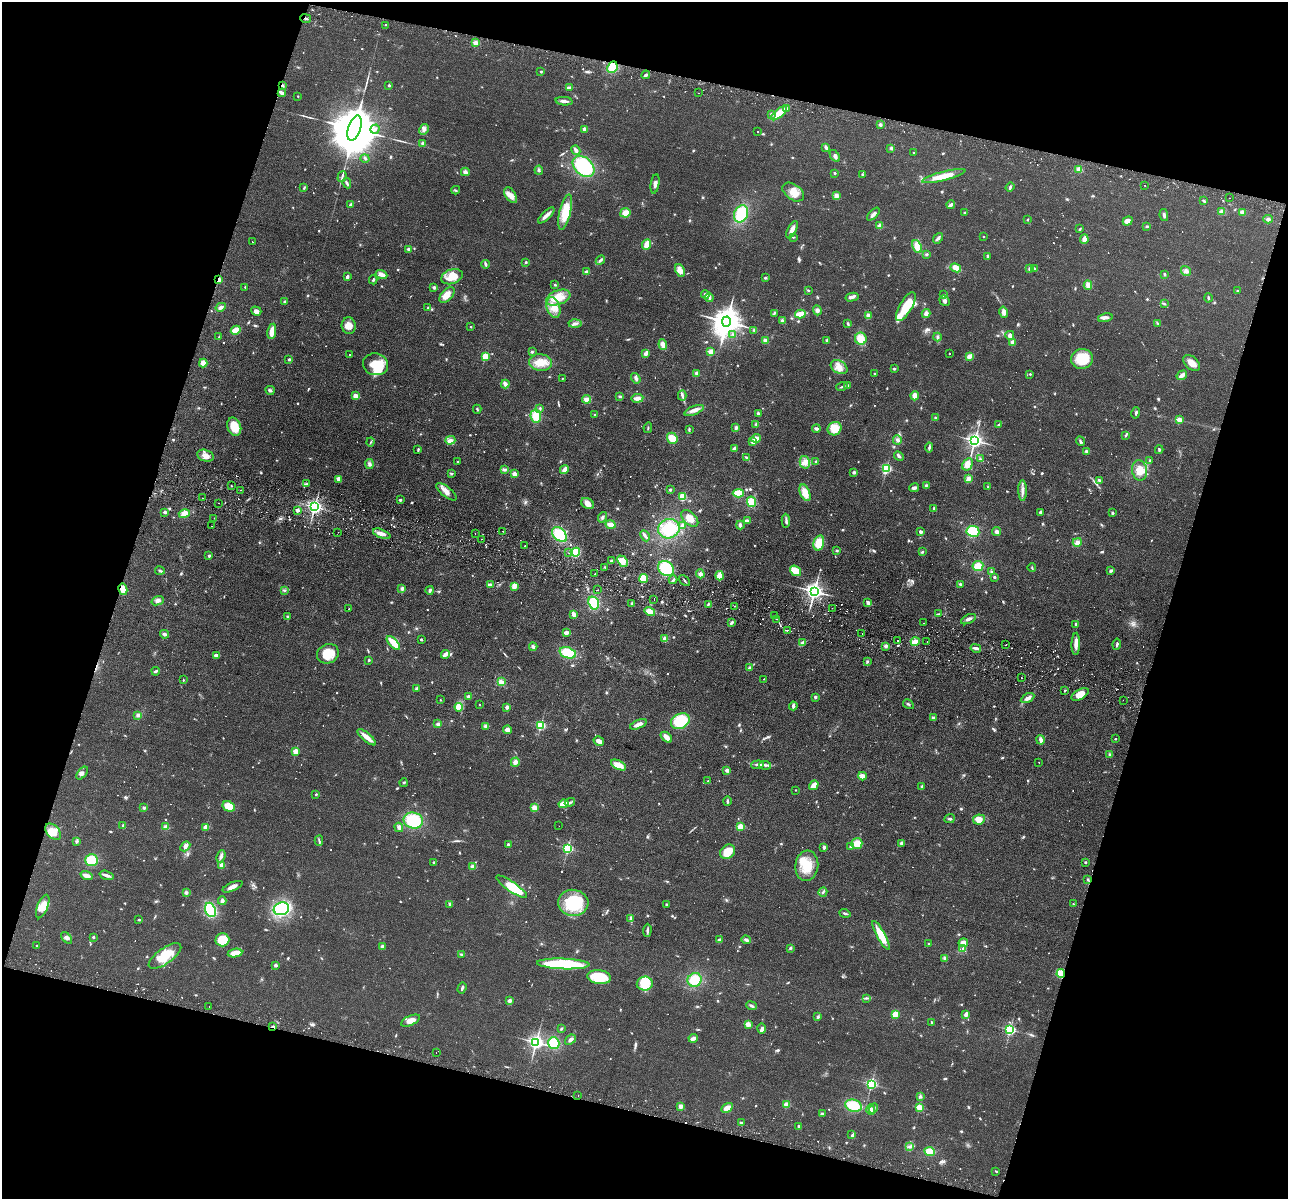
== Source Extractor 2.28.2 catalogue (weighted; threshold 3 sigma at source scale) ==
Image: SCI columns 18-5161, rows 186-4970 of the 5179 x 5279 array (HDU 1 of 3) = the unmasked area's bounding box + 8 px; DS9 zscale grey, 4 x 4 block average (1 PNG px = mean of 4 x 4 image px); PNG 1290 x 1201 px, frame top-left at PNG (2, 2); each listed source drawn as its Kron ellipse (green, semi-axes under 4 px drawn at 4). Shown black and unused: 33% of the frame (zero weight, under 2 of 3 exposures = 3% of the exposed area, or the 3 px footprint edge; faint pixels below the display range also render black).
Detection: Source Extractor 2.28.2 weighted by HDU 2 'WHT'. Background 0.0944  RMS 0.01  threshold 0.0453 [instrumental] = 3 sigma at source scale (4.5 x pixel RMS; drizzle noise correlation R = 1.50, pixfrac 1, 0.05/0.05 arcsec/px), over >= 5 px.
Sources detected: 1197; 14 too faint to see at this stretch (4 x 4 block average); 4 inside a brighter object's white glare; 53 cosmic-ray / hot-pixel residue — neither listed nor drawn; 11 coinciding with a brighter row at this scale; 38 inside a brighter listed object's ellipse — not listed separately; of the other 1077, all 500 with FLUX_AUTO >= 5.91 (the completeness limit of this list) listed and drawn (577 fainter detections not listed), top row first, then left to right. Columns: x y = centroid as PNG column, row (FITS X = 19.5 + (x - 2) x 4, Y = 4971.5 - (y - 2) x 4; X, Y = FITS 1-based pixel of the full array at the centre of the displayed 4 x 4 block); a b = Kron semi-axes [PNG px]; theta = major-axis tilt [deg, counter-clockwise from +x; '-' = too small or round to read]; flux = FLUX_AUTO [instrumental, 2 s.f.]
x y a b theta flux
306 18 5 2 - 9
385 25 2 2 - 11
476 43 2 2 - 200
612 67 6 5 - 97
541 71 2 2 - 23
646 75 4 2 - 15
389 85 2 2 - 26
282 86 3 3 - 7.8
569 88 4 2 - 21
282 93 4 2 - 32
698 93 2 2 - 15
298 96 2 2 - 8.1
564 101 8 3 -5 26
787 109 3 3 - 11
779 113 9 4 40 100
771 114 3 3 - 8.8
880 125 2 2 - 60
355 128 13 6 72 61000
375 129 5 3 - 13
424 129 5 4 - 19
585 129 2 2 - 110
758 132 2 2 - 8.7
422 143 3 3 - 8.8
826 147 4 2 - 16
891 148 3 3 - 9.9
576 150 5 2 - 31
913 152 2 2 - 6.2
835 156 6 4 -57 19
365 158 4 2 - 9.2
584 166 12 9 -43 370
539 170 4 3 - 11
1079 170 3 3 - 29
465 172 4 3 - 18
835 173 2 2 - 27
862 174 3 2 - 6.5
944 176 22 4 14 99
342 177 6 2 72 11
347 183 5 2 - 12
655 184 10 3 80 22
1145 186 2 2 - 6.8
1010 187 5 3 - 11
304 188 4 2 - 6.2
456 190 4 2 - 6.2
793 192 12 7 -35 71
511 195 9 5 -57 45
836 196 4 3 - 26
1230 198 2 2 - 6.2
1204 201 4 2 - 8.8
351 205 4 2 - 28
951 205 4 2 - 31
565 212 18 5 77 160
1222 212 2 2 - 170
1242 212 3 3 - 22
625 213 5 4 - 38
964 213 2 2 - 6.6
741 214 9 7 67 180
873 214 8 3 46 26
546 215 10 3 44 34
1164 215 6 2 -79 14
1027 219 3 2 - 6.4
1268 219 4 3 - 16
1128 221 5 4 - 45
880 226 2 2 - 170
1147 226 3 2 - 7.8
1080 229 3 2 - 8.7
792 230 9 3 63 42
983 236 2 2 - 12
793 237 4 2 - 6.4
938 238 6 3 49 15
1084 239 5 3 - 45
252 242 2 2 - 30
647 244 5 3 - 62
917 247 7 4 -65 68
409 249 2 2 - 67
927 254 3 3 - 7.6
987 256 3 2 - 6.3
600 260 5 3 - 13
526 262 2 2 - 26
485 264 4 2 - 16
956 268 5 3 - 65
1034 268 4 2 - 8.5
1030 269 3 3 - 16
680 270 7 4 -68 45
1186 271 5 4 - 27
587 272 2 2 - 86
381 274 6 4 -23 36
1165 274 3 2 - 7.5
347 277 3 2 - 20
452 277 11 7 20 93
765 278 3 2 - 7.5
219 279 2 2 - 150
373 280 4 2 - 8.8
555 285 3 2 - 7.4
1088 285 4 3 - 35
245 287 2 2 - 9.2
434 287 3 3 - 13
808 290 3 2 - 6.2
1237 291 2 2 - 12
447 295 9 5 47 57
705 295 4 3 - 14
944 295 3 2 - 7.2
558 297 13 7 20 120
709 297 5 3 - 20
852 297 7 3 13 17
1208 298 4 2 - 8.3
285 301 3 3 - 7.1
944 301 6 4 -55 18
1164 303 4 2 - 6.2
906 306 16 6 60 170
221 307 5 3 - 20
428 307 2 2 - 7.3
553 308 11 6 -74 63
817 310 5 4 - 18
256 311 5 4 - 27
1004 312 6 3 -75 32
774 313 3 2 - 6.2
926 313 4 3 - 26
800 314 5 3 - 79
868 316 3 3 - 28
1105 318 7 4 12 19
782 321 3 3 - 15
726 322 5 4 - 11000
575 323 6 2 2 13
1158 323 4 2 - 6
848 324 4 2 - 7.9
349 326 8 7 - 55
471 327 2 2 - 12
236 330 5 3 - 85
754 330 3 2 - 7.1
272 331 8 4 81 68
733 334 3 2 - 6.9
1010 335 4 4 - 23
219 337 3 2 - 6
937 337 4 2 - 12
861 339 6 5 - 77
765 340 4 3 - 12
827 340 3 3 - 7.9
1013 342 2 2 - 110
663 345 5 4 - 42
532 352 3 2 - 7.9
711 352 2 2 - 220
949 353 2 2 - 7.1
645 354 2 2 - 57
349 355 2 2 - 6.1
485 356 2 2 - 340
969 356 4 3 - 30
289 359 2 2 - 28
1082 359 11 10 - 160
203 363 4 4 - 39
540 363 11 8 -4 89
1192 363 10 6 -43 52
376 364 13 11 -13 180
839 367 9 6 -29 49
894 369 2 2 - 33
697 373 4 3 - 15
875 374 2 2 - 27
1030 374 2 2 - 18
1182 375 5 2 - 32
562 378 2 2 - 8.6
636 378 5 3 - 14
505 384 4 3 - 25
848 386 3 2 - 9.5
842 387 5 2 - 8.8
270 390 5 2 - 10
682 395 5 3 - 13
356 396 4 3 - 50
620 396 3 2 - 14
915 396 4 3 - 49
637 398 6 3 5 35
586 399 4 4 - 32
540 408 3 2 - 7.4
477 409 4 2 - 7.1
694 410 10 4 22 32
1136 413 5 2 - 10
758 414 3 2 - 21
595 415 2 2 - 23
536 416 7 5 -80 96
935 418 3 2 - 7
1179 420 2 2 - 160
756 424 3 2 - 6.9
999 424 3 2 - 9.2
234 427 9 6 -68 110
648 428 5 2 - 6.7
736 428 4 3 - 11
816 428 4 3 - 16
689 429 4 2 - 8.8
835 429 7 6 - 110
1125 435 4 2 - 8.5
672 438 6 5 - 72
756 438 4 3 - 52
450 440 5 4 - 29
897 440 4 4 - 15
975 440 3 3 - 2700
1080 441 5 2 - 11
371 442 4 2 - 6
752 442 4 3 - 21
929 447 5 2 - 11
418 449 4 2 - 9.2
734 449 3 2 - 24
1159 450 4 2 - 8.9
1086 451 3 2 - 11
205 456 8 5 -14 37
899 456 5 2 - 14
747 458 4 2 - 6.7
980 459 3 2 - 7.9
1150 460 2 2 - 12
458 461 2 2 - 18
816 461 2 2 - 23
805 462 6 5 - 32
369 464 5 3 - 17
967 464 6 5 - 46
886 468 2 2 - 740
504 469 4 3 - 14
564 470 5 3 - 40
1139 470 10 7 -79 92
854 472 3 2 - 22
451 474 3 2 - 8.3
514 474 2 2 - 140
339 479 4 3 - 32
968 479 4 3 - 26
1099 480 4 2 - 11
306 484 3 3 - 8.1
926 485 3 3 - 8.7
231 486 2 2 - 6.6
988 487 3 2 - 6.7
914 488 5 2 - 21
241 490 2 2 - 9
670 490 2 2 - 14
1023 491 10 3 -90 27
446 492 12 5 -39 43
738 493 5 4 - 94
805 493 9 5 -68 65
682 497 4 4 - 61
202 498 2 2 - 7.3
400 500 2 2 - 27
751 502 5 4 - 100
219 503 2 2 - 11
588 504 7 5 -30 45
314 507 2 2 - 2200
934 508 4 2 - 6.5
298 510 2 2 - 71
165 512 4 2 - 14
1041 512 4 3 - 14
1112 513 2 2 - 32
184 514 5 4 - 52
603 517 5 3 - 11
214 518 2 2 - 37
690 518 10 6 -44 56
747 521 4 2 - 42
786 521 7 2 -87 15
611 525 5 3 - 56
683 525 3 3 - 18
740 525 4 3 - 16
212 526 2 2 - 11
669 529 11 9 19 170
503 531 2 2 - 29
973 531 6 5 - 150
338 532 2 2 - 11
921 532 3 2 - 15
997 532 4 3 - 19
475 533 2 2 - 11
382 534 9 4 -21 36
560 535 9 6 -45 250
645 536 6 3 -63 14
481 539 2 2 - 7.4
1077 542 4 4 - 26
819 543 8 5 75 99
525 546 2 2 - 7.2
837 551 3 3 - 8.4
575 552 5 4 - 190
922 552 3 2 - 8.3
569 553 2 2 - 12
209 556 2 2 - 38
611 561 2 2 - 7.1
622 561 6 4 -47 59
978 566 5 5 - 77
605 567 2 2 - 6.2
666 568 8 7 - 240
1032 568 4 2 - 6.5
160 571 5 2 - 9.2
796 571 6 4 -39 91
1111 571 3 2 - 17
991 572 3 2 - 7.7
595 574 2 2 - 12
700 574 4 4 - 20
720 576 4 3 - 64
994 577 2 2 - 37
644 578 4 4 - 73
673 580 4 2 - 8
684 581 6 2 -48 7.4
960 584 3 3 - 12
490 585 4 2 - 32
514 586 4 3 - 45
123 589 6 4 -78 62
402 589 3 2 - 17
284 590 4 2 - 9
430 590 4 3 - 12
597 590 2 2 - 7.7
814 591 3 3 - 3600
654 599 2 2 - 9.4
158 601 6 4 20 21
594 603 7 5 -69 180
868 603 3 2 - 24
632 604 3 2 - 14
708 604 2 2 - 6.5
735 606 2 2 - 7.1
832 608 2 2 - 16
349 609 2 2 - 18
650 611 5 3 - 62
573 614 4 3 - 32
938 614 3 2 - 5.9
774 615 2 2 - 6.6
288 617 3 2 - 7.5
777 619 2 2 - 9.7
968 619 8 3 27 22
731 623 4 2 - 14
924 623 2 2 - 8.9
1076 624 3 2 - 8.7
787 630 2 2 - 6.8
566 633 3 3 - 22
862 633 2 2 - 7.3
165 634 4 2 - 20
665 639 3 3 - 27
421 640 2 2 - 12
898 641 2 2 - 9.7
915 642 4 3 - 47
927 642 2 2 - 8.7
393 643 8 3 -45 98
803 643 4 3 - 33
1006 644 2 2 - 9.7
1076 644 11 4 89 35
1117 644 6 2 81 12
886 646 2 2 - 84
533 647 4 3 - 16
976 648 5 2 - 25
568 653 8 5 -18 160
328 654 11 9 24 130
445 654 4 2 - 36
217 655 4 2 - 34
369 660 2 2 - 21
867 661 3 2 - 7.6
749 668 3 2 - 11
156 671 4 2 - 15
1021 678 2 2 - 45
764 679 2 2 - 16
183 680 2 2 - 12
501 682 4 3 - 29
417 688 4 2 - 11
1065 690 3 2 - 6.2
1080 694 9 5 29 72
468 696 3 2 - 15
815 697 2 2 - 48
1028 698 7 4 28 25
440 700 2 2 - 8.9
1123 700 2 2 - 6.3
908 704 6 2 -31 9.5
479 705 2 2 - 7.3
793 706 4 2 - 21
459 707 4 4 - 84
507 707 2 2 - 77
138 715 3 2 - 21
933 718 3 3 - 13
680 721 10 7 26 210
438 724 3 3 - 17
638 724 9 2 24 48
540 725 2 2 - 680
486 726 4 3 - 21
507 730 4 4 - 24
367 737 11 3 -40 70
666 737 6 3 -41 58
1115 739 2 2 - 14
1040 740 5 2 - 25
599 741 5 3 - 37
295 751 2 2 - 190
1110 755 4 3 - 12
515 762 5 3 - 26
1039 763 2 2 - 9.5
618 765 8 4 -28 79
758 765 6 3 5 18
765 765 6 2 -8 18
727 770 2 2 - 93
82 773 7 3 51 17
862 776 4 3 - 41
708 781 2 2 - 15
404 783 4 2 - 7.1
814 785 5 3 - 44
922 786 2 2 - 15
796 790 2 2 - 7.7
316 794 2 2 - 21
727 801 4 2 - 12
570 802 5 2 - 11
563 804 5 3 - 88
229 806 6 5 - 120
144 808 3 3 - 9
534 808 2 2 - 200
950 819 5 2 - 8.6
979 819 6 5 - 56
413 821 10 8 -12 250
123 825 3 2 - 7.3
559 826 2 2 - 5.9
166 827 4 3 - 19
206 827 2 2 - 160
399 827 5 3 - 20
740 827 2 2 - 270
53 832 9 6 -48 79
77 841 4 3 - 11
319 841 5 2 - 9.1
901 843 3 2 - 15
857 844 6 5 - 61
508 845 2 2 - 37
185 846 6 3 48 22
850 846 3 2 - 6.8
824 847 3 2 - 17
567 848 2 2 - 880
727 852 8 6 44 100
221 856 6 3 69 18
92 860 6 6 - 160
434 862 3 2 - 7.2
1085 862 2 2 - 9.6
222 865 2 2 - 130
473 866 3 3 - 22
807 866 15 11 84 140
107 875 7 2 -17 27
87 876 6 3 -19 45
1087 879 2 2 - 6.7
233 887 11 3 23 37
512 887 18 5 -35 230
823 892 5 2 - 8.1
186 893 3 3 - 14
222 901 4 3 - 17
573 903 15 13 -5 330
450 904 3 3 - 7.7
1073 904 2 2 - 8.7
666 905 2 2 - 29
43 906 12 5 68 63
281 909 8 6 18 680
210 910 7 5 -70 300
845 913 5 2 - 11
631 919 3 2 - 21
139 920 3 2 - 6.7
647 930 6 2 87 13
881 935 16 4 -62 110
93 937 2 2 - 24
67 938 7 4 -48 19
222 940 7 6 - 120
720 940 2 2 - 50
746 940 4 3 - 15
963 943 5 4 - 34
929 944 2 2 - 6.5
37 945 2 2 - 11
382 947 4 3 - 23
790 948 3 2 - 8.7
963 949 4 2 - 11
235 953 7 3 9 75
461 954 3 2 - 6.2
165 956 19 7 35 130
945 958 4 3 - 13
563 964 26 5 -2 460
275 965 2 2 - 59
1061 974 4 4 - 100
599 977 12 7 -7 210
695 980 7 6 - 130
645 983 8 7 - 130
462 988 6 2 71 11
866 998 4 2 - 8
510 1001 3 3 - 18
752 1006 5 2 - 12
209 1007 2 2 - 6.1
895 1014 3 3 - 65
966 1015 4 2 - 36
818 1017 3 3 - 9.7
411 1021 10 4 24 49
931 1022 2 2 - 6.8
748 1024 2 2 - 150
273 1027 2 2 - 42
762 1028 5 4 - 16
561 1029 3 2 - 7.6
1010 1030 2 2 - 1000
693 1038 4 3 - 25
570 1040 6 3 40 19
536 1042 2 2 - 2400
554 1043 6 5 - 140
436 1052 2 2 - 9.7
871 1084 2 2 - 1100
578 1096 2 2 - 14
920 1097 3 2 - 6.9
786 1105 2 2 - 230
680 1106 2 2 - 120
853 1106 8 6 -17 140
919 1107 2 2 - 320
727 1108 6 4 30 46
874 1109 5 2 - 13
871 1110 5 3 - 25
822 1114 3 2 - 9.4
741 1123 2 2 - 29
799 1126 2 2 - 49
852 1135 3 2 - 8
909 1147 3 2 - 7.7
930 1152 5 4 - 92
996 1171 2 2 - 6.4
Overlapping masked pixels (flux is a lower limit): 7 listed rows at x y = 306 18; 282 86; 282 93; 219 279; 123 589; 1061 974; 273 1027
Diffuse or blended objects may show on this block-average render without a row.